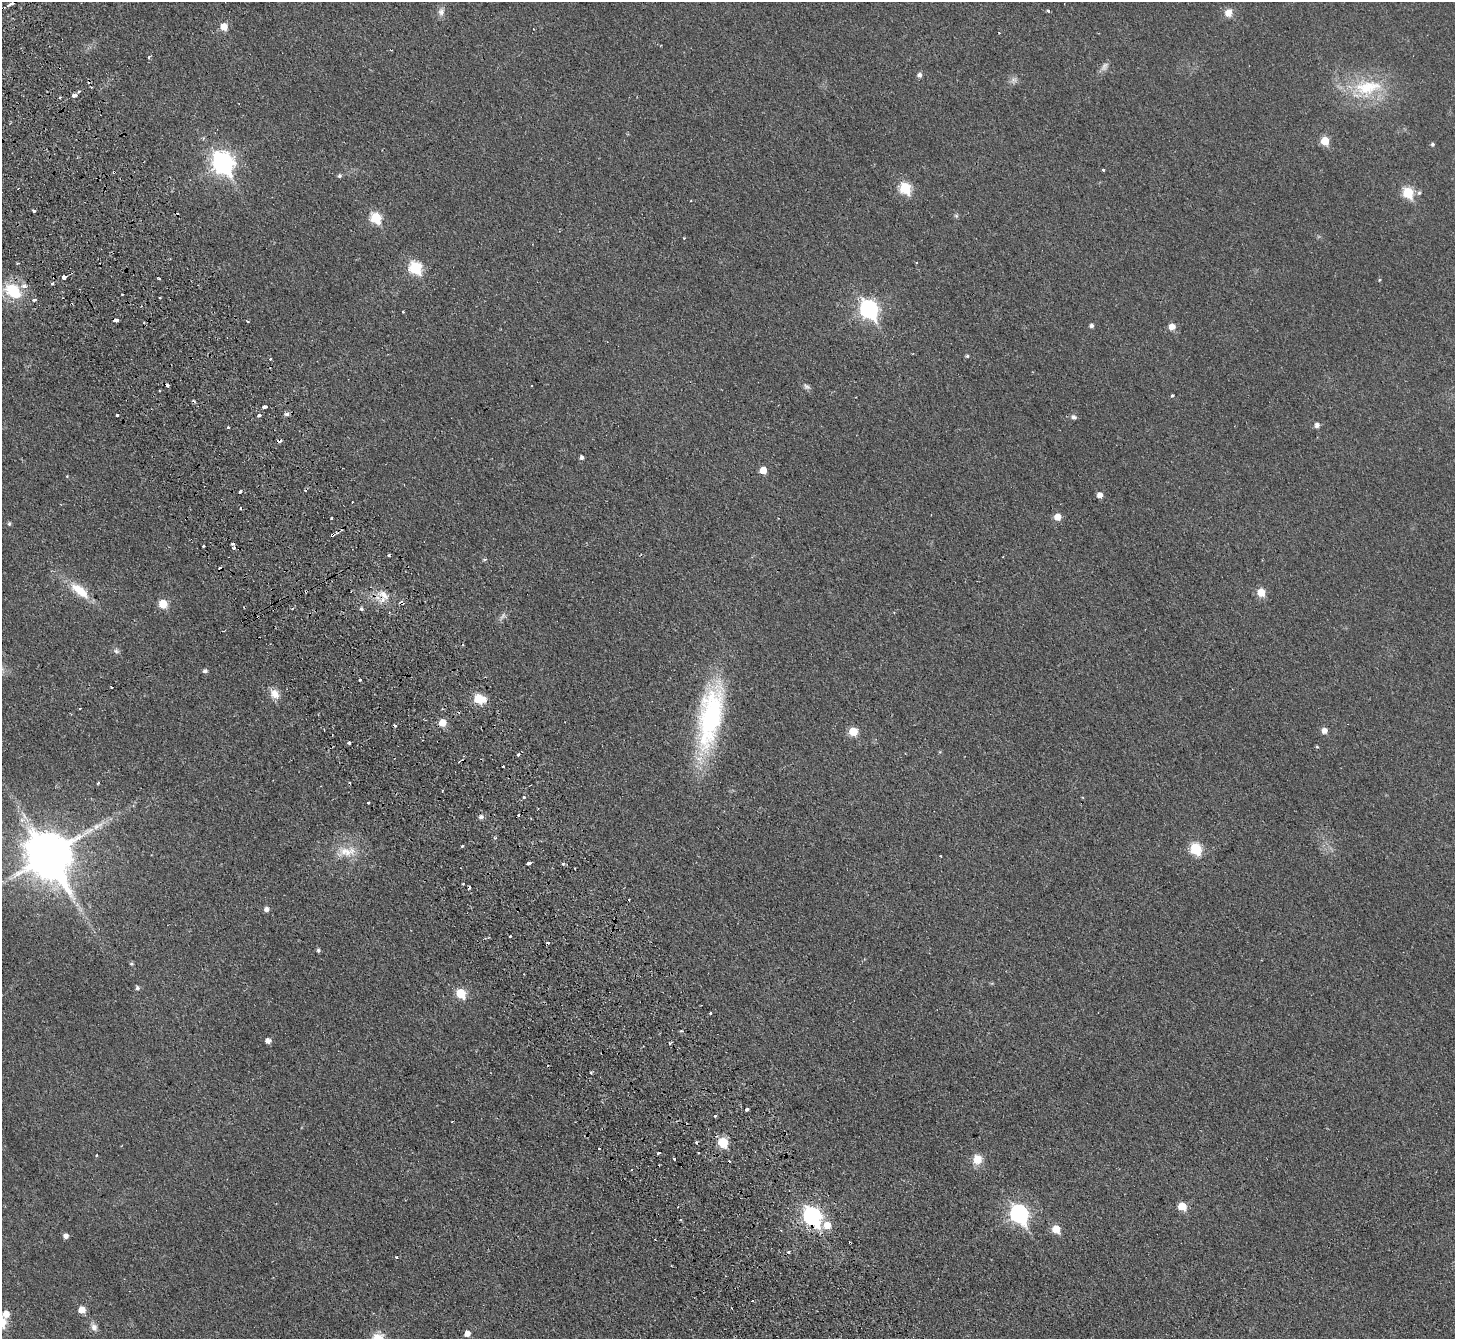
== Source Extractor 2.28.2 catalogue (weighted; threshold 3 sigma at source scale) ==
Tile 11 of 4 x 4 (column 3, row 3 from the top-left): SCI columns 2961-4413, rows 1668-3004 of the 5919 x 5874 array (HDU 1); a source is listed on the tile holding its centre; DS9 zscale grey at full resolution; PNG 1457 x 1341 px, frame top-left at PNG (2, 2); no overlay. Shown black and unused: <1% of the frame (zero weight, under 2 of 3 exposures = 3% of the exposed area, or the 3 px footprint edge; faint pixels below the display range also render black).
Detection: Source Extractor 2.28.2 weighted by HDU 2 'WHT'; one run over the whole footprint, this tile lists its part. Background 0.0344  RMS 0.0052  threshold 0.0234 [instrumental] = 3 sigma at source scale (4.5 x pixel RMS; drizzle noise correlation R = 1.50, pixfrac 1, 0.05/0.05 arcsec/px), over >= 5 px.
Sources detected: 159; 2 too faint to see at this stretch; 25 cosmic-ray / hot-pixel residue — not listed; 2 inside a brighter listed object's ellipse — not listed separately; the other 130 listed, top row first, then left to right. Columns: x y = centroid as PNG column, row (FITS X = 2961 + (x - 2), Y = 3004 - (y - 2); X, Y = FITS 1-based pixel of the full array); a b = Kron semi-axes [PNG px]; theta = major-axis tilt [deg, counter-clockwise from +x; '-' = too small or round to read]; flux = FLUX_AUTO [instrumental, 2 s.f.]
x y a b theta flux
11 4 10 4 26 3
1048 10 3 3 - 1.3
441 12 10 8 81 2.7
1228 13 10 9 - 4.3
224 26 6 6 - 7.7
999 32 3 3 - 0.48
149 57 4 3 - 0.79
920 75 5 5 - 1.9
1013 80 9 8 - 2.1
1368 88 42 22 8 30
75 95 4 3 - 16
1325 141 6 5 - 12
1432 144 4 4 - 1
223 163 10 8 -58 280
1103 170 3 3 - 0.89
339 176 5 5 - 1.1
905 188 7 6 - 33
1408 192 7 6 - 28
1419 193 6 5 - 1
34 211 4 3 - 2
956 216 6 5 - 0.81
376 218 7 6 - 28
684 238 3 3 - 0.44
916 262 3 2 - 0.45
416 267 7 6 - 45
64 277 3 3 - 45
159 279 3 2 - 0.75
1379 280 4 4 - 0.56
52 284 3 3 - 1.2
13 291 23 16 -35 19
35 300 5 3 - 0.69
869 309 9 7 -59 170
403 312 3 3 - 0.76
115 320 5 3 - 3
247 322 3 3 - 1.1
1091 326 4 4 - 1.6
1172 327 6 6 - 4.8
967 356 4 4 - 0.76
270 359 3 3 - 1.1
807 387 10 6 -28 1.4
1172 395 3 3 - 1.1
265 407 4 3 - 2.1
287 414 7 4 7 1.6
117 415 3 3 - 1.3
259 415 3 3 - 4
1074 417 7 6 - 1.4
1317 425 5 5 - 2.2
228 427 3 3 - 0.99
279 441 5 3 - 2.9
582 457 4 4 - 1.5
763 470 6 5 - 6.7
67 476 4 4 - 0.36
240 492 3 3 - 1.4
1100 495 5 5 - 3.2
1057 517 6 6 - 6.1
331 518 3 3 - 1.3
9 524 5 4 - 0.84
203 546 3 3 - 0.91
234 548 5 5 - 1.1
388 555 3 3 - 1.7
484 559 5 3 - 0.63
80 590 30 12 -39 12
1261 592 6 6 - 11
384 595 21 10 -30 7.6
163 604 6 5 - 13
361 609 5 5 - 0.96
116 651 9 7 -18 1.4
205 671 5 5 - 1.5
359 679 3 3 - 1.2
111 687 3 2 - 1.2
275 694 13 9 -52 5.3
479 699 8 6 -13 21
80 709 3 2 - 0.48
710 717 82 26 79 83
442 723 6 6 - 7.8
853 731 6 5 - 14
1325 731 6 5 - 3.4
349 743 3 3 - 1.1
1317 747 4 4 - 0.58
503 767 3 2 - 0.84
98 783 3 3 - 0.91
524 797 3 3 - 3.2
368 803 3 2 - 0.73
481 817 6 5 - 1.8
98 826 21 8 28 6
495 838 4 3 - 0.69
462 846 3 2 - 2.6
1196 849 7 6 - 34
347 852 24 14 16 10
48 856 16 14 -52 2400
529 863 4 3 - 12
563 864 4 4 - 0.84
575 868 2 2 - 0.5
463 884 3 2 - 0.41
629 899 3 2 - 0.61
77 905 7 4 1 1.1
267 909 5 5 - 2.3
509 936 3 3 - 2.8
318 950 4 4 - 1.1
131 964 5 4 - 0.82
137 988 5 5 - 1.3
461 993 6 6 - 18
710 1013 3 3 - 1.3
681 1031 4 2 - 0.57
268 1041 5 5 - 2.8
670 1043 4 3 - 0.81
591 1073 3 2 - 0.59
747 1110 3 3 - 2.3
716 1116 3 3 - 3.6
723 1142 7 6 - 21
599 1148 3 3 - 1.2
659 1153 4 3 - 2.6
698 1153 2 2 - 0.47
96 1155 3 3 - 0.6
674 1159 3 2 - 1.5
977 1159 12 11 - 6.5
1182 1206 6 5 - 12
1019 1214 9 8 - 160
812 1216 9 7 -57 170
681 1220 3 2 - 0.75
827 1225 8 7 - 7
1056 1229 6 6 - 9.7
66 1236 5 5 - 2.5
789 1252 4 3 - 1
396 1257 3 3 - 0.84
752 1301 3 2 - 0.68
82 1310 6 6 - 6
6 1314 7 6 - 4.9
94 1327 12 8 -66 2.6
467 1334 5 5 - 4.1
Overlapping masked pixels (flux is a lower limit): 5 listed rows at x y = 11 4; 115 320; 279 441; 384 595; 812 1216
Isophote crosses this tile's border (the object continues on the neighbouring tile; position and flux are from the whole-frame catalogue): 2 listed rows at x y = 11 4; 6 1314